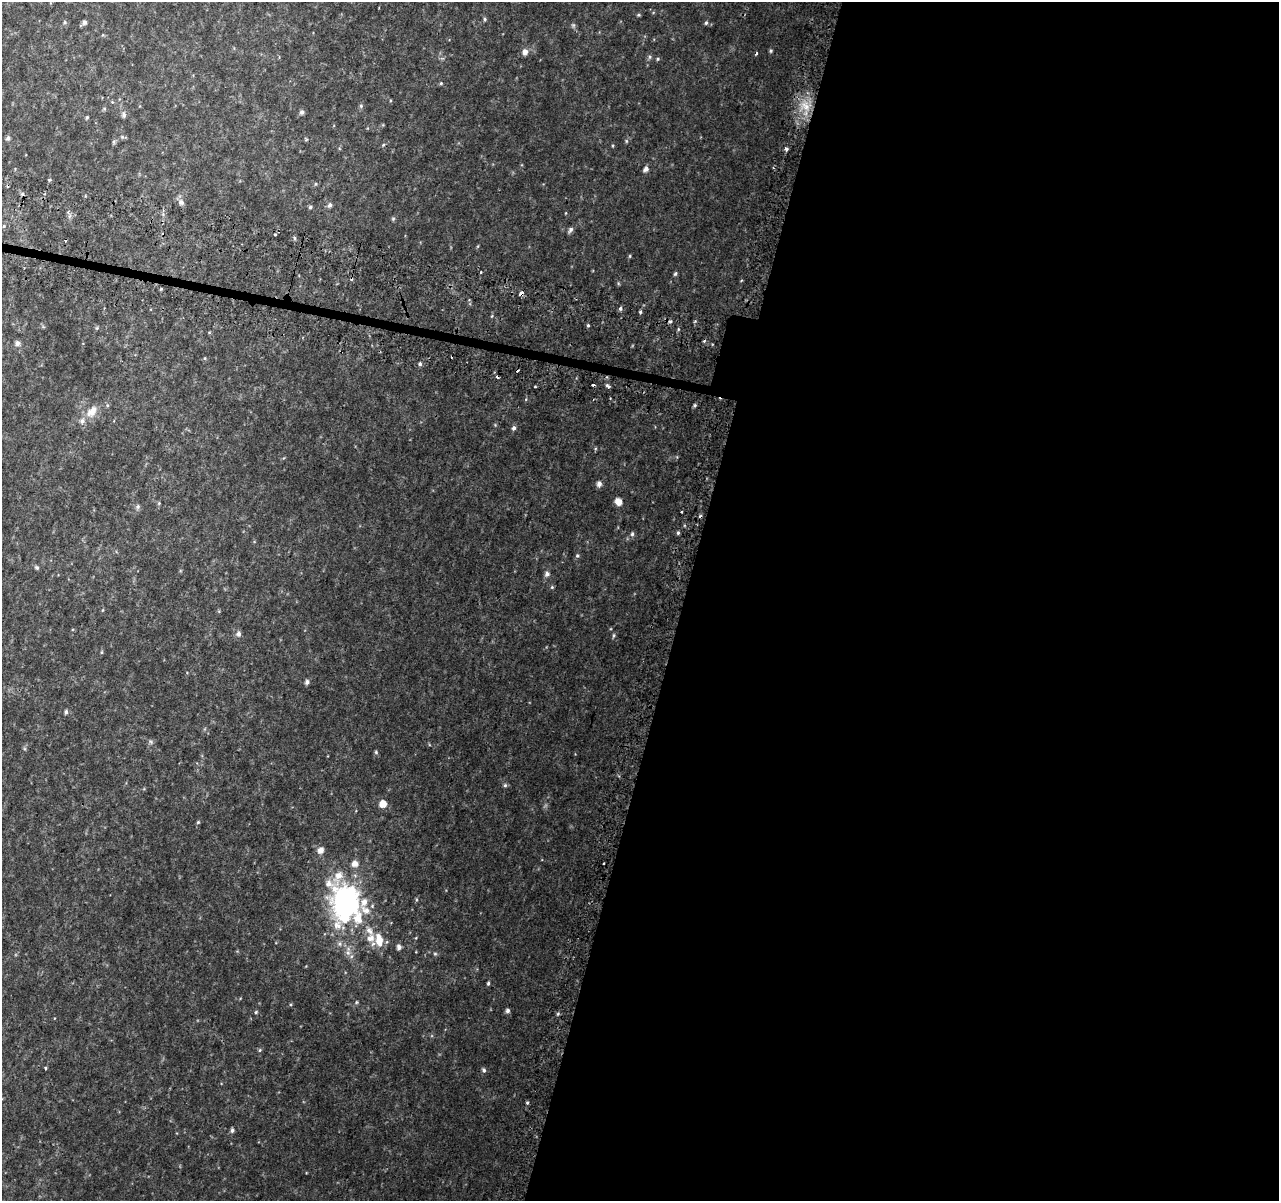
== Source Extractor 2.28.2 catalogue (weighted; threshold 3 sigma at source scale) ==
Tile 12 of 4 x 4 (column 4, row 3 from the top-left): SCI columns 3876-5152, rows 1465-2663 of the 5195 x 5393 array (HDU 1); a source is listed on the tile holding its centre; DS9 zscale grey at full resolution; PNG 1281 x 1203 px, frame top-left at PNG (2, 2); no overlay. Shown black and unused: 47% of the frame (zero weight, under 2 of 3 exposures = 3% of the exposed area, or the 3 px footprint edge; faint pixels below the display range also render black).
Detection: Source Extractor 2.28.2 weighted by HDU 2 'WHT'; one run over the whole footprint, this tile lists its part. Background 0.0588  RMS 0.0091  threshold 0.0411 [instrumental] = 3 sigma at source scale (4.5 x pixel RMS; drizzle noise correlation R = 1.50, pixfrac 1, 0.0396/0.0396 arcsec/px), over >= 5 px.
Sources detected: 100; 3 inside a brighter object's white glare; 8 cosmic-ray / hot-pixel residue — not listed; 5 inside a brighter listed object's ellipse — not listed separately; the other 84 listed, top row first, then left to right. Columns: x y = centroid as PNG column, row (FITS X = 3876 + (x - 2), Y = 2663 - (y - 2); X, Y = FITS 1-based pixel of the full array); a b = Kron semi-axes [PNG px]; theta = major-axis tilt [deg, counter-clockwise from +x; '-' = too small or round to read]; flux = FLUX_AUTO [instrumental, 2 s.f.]
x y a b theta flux
638 15 5 4 - 1
485 19 5 4 - 1.2
65 22 5 4 - 1.1
84 22 5 5 - 2.6
706 23 5 4 - 1.5
573 25 6 5 - 1.4
771 51 5 4 - 1.3
525 52 8 7 - 3.8
756 53 3 3 - 1.9
658 59 5 4 - 0.97
441 83 4 4 - 1
361 106 6 5 - 1.4
805 106 14 7 -49 9.4
302 112 5 5 - 2.3
124 115 7 5 -90 2.3
87 117 4 4 - 0.89
8 138 5 5 - 2.3
114 142 6 4 -90 1.2
786 148 3 3 - 3.9
646 169 6 5 - 3.3
49 180 4 3 - 1.4
315 184 5 3 - 0.82
181 202 9 7 -21 3.1
330 205 6 5 - 2.3
310 207 5 4 - 1.2
393 218 5 3 - 1.1
4 226 3 3 - 1.4
570 230 8 5 57 2.4
275 235 3 3 - 4.5
294 238 6 4 -90 1.2
630 256 5 3 - 0.87
481 272 3 3 - 2.9
675 274 6 4 58 1.3
521 293 4 3 - 6.7
620 308 5 4 - 1.7
640 312 5 4 - 1.1
670 321 5 3 - 1.2
588 325 4 4 - 1
17 343 6 5 - 3.3
420 364 5 4 - 1.5
593 385 3 3 - 6
608 387 4 3 - 3.1
107 405 5 3 - 0.93
695 405 6 4 72 1.2
92 411 18 10 47 9.4
514 428 5 5 - 2.1
599 484 5 5 - 3.7
618 502 8 6 -48 7.8
681 511 3 3 - 2
678 533 5 4 - 1.3
632 534 6 5 - 1.6
577 556 6 4 -69 1.3
37 567 6 5 - 1.4
547 574 6 5 - 2.8
552 587 5 4 - 0.97
238 634 7 6 - 2.8
613 635 7 3 82 1.1
307 682 5 5 - 2.6
66 712 5 4 - 1.7
151 742 6 4 -71 1.3
376 752 5 4 - 1.1
505 785 5 5 - 1.5
383 804 5 5 - 11
198 822 5 4 - 1
321 850 6 6 - 5
603 863 3 2 - 1.6
355 864 6 6 - 5.5
339 876 12 11 - 8.8
329 884 32 9 -41 10
344 901 29 19 61 130
358 918 45 11 -82 28
379 940 15 8 -80 13
399 947 5 5 - 3.2
348 953 8 6 70 3.3
435 954 6 4 -1 1.1
488 983 5 3 - 1.3
356 1002 6 4 89 0.93
507 1011 5 5 - 2.2
256 1012 5 4 - 0.96
260 1050 5 5 - 1.1
46 1068 4 3 - 1.8
484 1070 6 5 - 1.9
527 1103 5 3 - 0.89
232 1130 5 4 - 2
Overlapping masked pixels (flux is a lower limit): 1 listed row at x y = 521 293